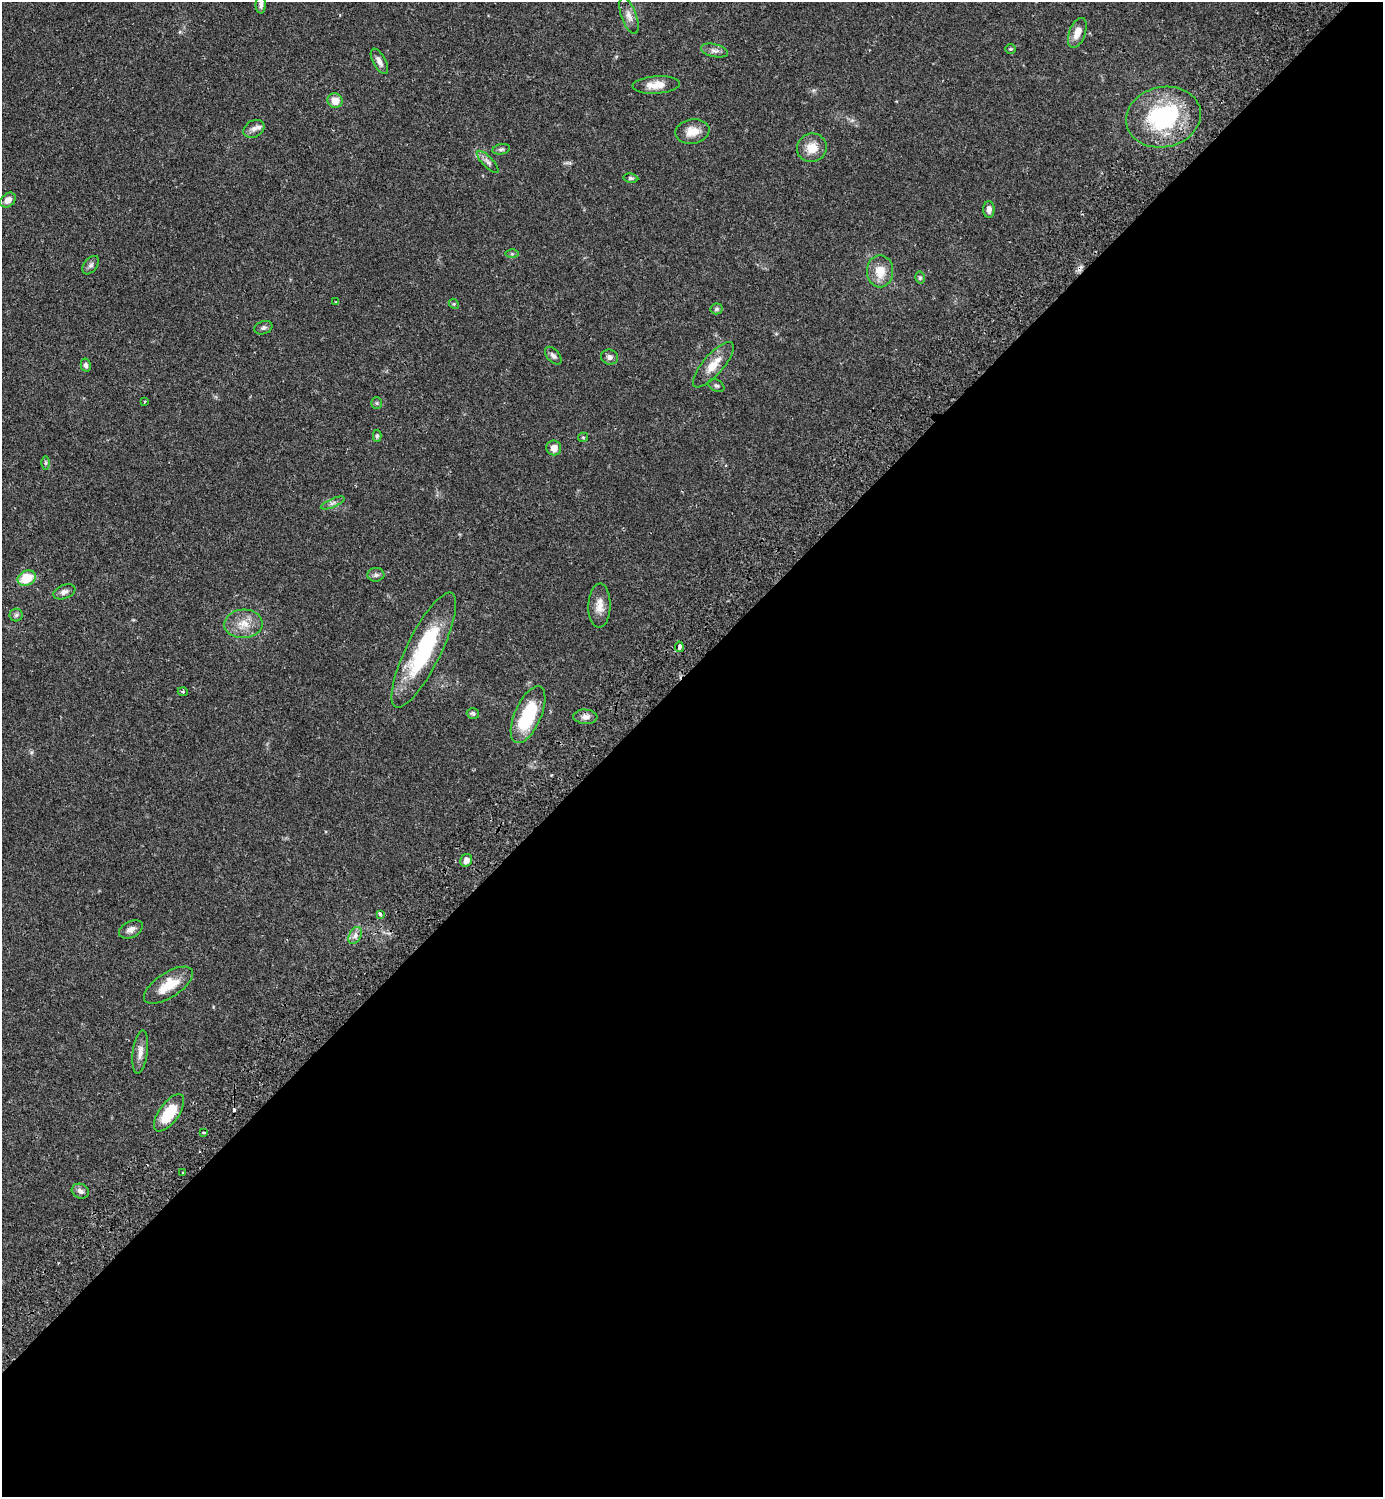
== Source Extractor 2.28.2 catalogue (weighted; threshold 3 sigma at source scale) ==
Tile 15 of 4 x 4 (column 3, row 4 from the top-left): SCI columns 3105-4485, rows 45-1539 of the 6069 x 6072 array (HDU 1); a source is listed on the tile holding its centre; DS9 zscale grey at full resolution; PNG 1385 x 1499 px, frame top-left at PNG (2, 2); each listed source drawn as its Kron ellipse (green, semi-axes under 4 px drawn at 4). Shown black and unused: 55% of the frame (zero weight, under 2 of 3 exposures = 3% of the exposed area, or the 3 px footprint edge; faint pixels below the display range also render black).
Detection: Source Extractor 2.28.2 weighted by HDU 2 'WHT'; one run over the whole footprint, this tile lists its part. Background 0.0696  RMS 0.0052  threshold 0.0235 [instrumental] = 3 sigma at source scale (4.5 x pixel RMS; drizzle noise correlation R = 1.50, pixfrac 1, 0.05/0.05 arcsec/px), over >= 5 px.
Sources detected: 62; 2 cosmic-ray / hot-pixel residue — neither listed nor drawn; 1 inside a brighter listed object's ellipse — not listed separately; the other 59 listed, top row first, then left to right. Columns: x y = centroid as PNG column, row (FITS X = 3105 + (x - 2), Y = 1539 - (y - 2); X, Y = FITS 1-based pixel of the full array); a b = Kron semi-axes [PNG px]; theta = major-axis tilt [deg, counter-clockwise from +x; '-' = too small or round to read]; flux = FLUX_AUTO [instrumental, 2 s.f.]
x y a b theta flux
261 5 8 5 89 1.5
629 16 19 7 -70 3.4
1077 33 16 8 69 5.4
1010 49 5 4 - 0.62
714 50 14 6 -14 2.2
379 61 14 6 -62 2.8
656 85 23 8 4 6.7
335 101 7 7 - 6.1
1163 117 38 30 12 51
254 129 11 8 30 2.6
692 131 17 12 10 6.9
812 148 15 14 - 7.3
501 149 9 5 11 1.2
488 162 15 5 -46 2
631 178 7 4 -8 1
8 200 8 6 38 3.1
989 209 8 5 -89 2.4
512 254 6 4 0 0.68
91 265 10 6 52 1.6
880 271 16 13 -90 8.6
920 278 6 5 - 0.92
335 302 3 2 - 0.34
454 304 5 4 - 0.62
717 309 6 5 - 1
263 328 9 6 19 1.3
553 356 10 6 -48 1.6
610 357 8 7 - 1.8
86 365 6 5 - 1.4
713 365 28 10 49 8.1
716 386 9 5 -28 1.2
144 402 4 2 - 0.46
377 403 6 5 - 0.76
377 436 6 4 89 0.88
583 437 5 4 - 0.63
554 448 7 7 - 3.7
46 463 6 4 89 0.82
333 503 13 4 23 1.6
376 575 8 7 - 1.6
27 578 9 7 25 12
64 592 11 6 21 2.3
599 606 22 11 88 5.5
16 615 6 6 - 1.2
243 624 19 14 4 8.1
679 647 5 3 - 3.7
424 650 63 17 64 47
183 692 5 3 - 0.56
473 713 6 5 - 1
528 715 30 13 66 29
585 717 12 7 -3 2.7
466 860 7 5 57 2.6
380 914 4 3 - 1.5
131 929 13 8 27 2.8
355 935 9 6 63 2.1
168 985 28 12 33 12
140 1052 22 7 83 4
169 1113 22 10 54 18
204 1133 3 2 - 0.96
183 1173 3 3 - 0.6
80 1191 9 7 -26 2